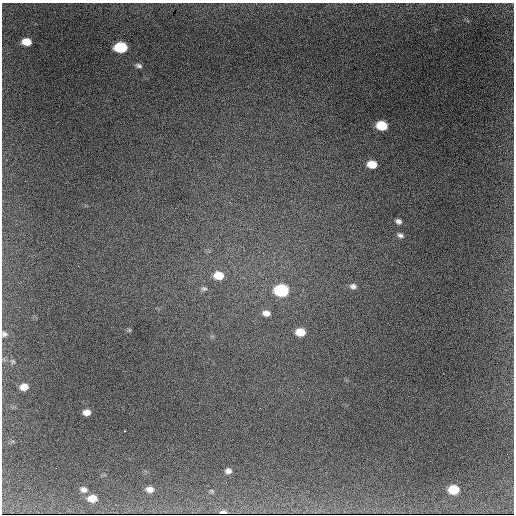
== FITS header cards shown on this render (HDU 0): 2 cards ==
NAXIS1  =                  512
NAXIS2  =                  512

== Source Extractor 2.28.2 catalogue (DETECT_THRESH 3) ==
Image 512 x 512 px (HDU 0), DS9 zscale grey, 1 PNG px = 1 image px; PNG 516 x 516 px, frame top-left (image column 1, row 512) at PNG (2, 3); no overlay
Background 905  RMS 31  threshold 93.3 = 3 sigma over >= 5 px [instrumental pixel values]
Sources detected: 27; all 27 listed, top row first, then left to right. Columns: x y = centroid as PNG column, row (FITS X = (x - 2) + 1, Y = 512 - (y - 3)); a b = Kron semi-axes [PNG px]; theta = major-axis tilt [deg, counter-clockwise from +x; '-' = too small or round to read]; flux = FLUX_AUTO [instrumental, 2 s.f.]
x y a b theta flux
26 42 8 6 -3 33000
121 47 9 6 -2 140000
139 66 9 6 -14 5900
382 126 8 6 -15 72000
372 164 8 6 -12 35000
398 221 6 5 - 6500
400 235 7 5 -31 5700
78 266 3 2 - 1700
219 276 10 8 -8 36000
353 286 9 6 -6 7400
204 289 9 6 0 5400
281 290 9 7 -7 220000
266 313 9 6 -11 12000
129 330 6 4 -72 2200
300 332 8 7 - 33000
4 334 7 7 - 5800
13 361 7 6 - 4100
24 387 8 6 3 19000
87 412 7 5 2 13000
124 431 3 2 - 3600
507 454 2 2 - 64000
228 471 7 6 - 7800
84 489 9 7 -12 8200
150 489 8 6 -8 12000
454 490 8 7 - 59000
92 498 9 7 0 25000
223 512 5 3 - 3100
At the frame edge (FLAGS 8, measured only in part): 1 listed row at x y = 4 334